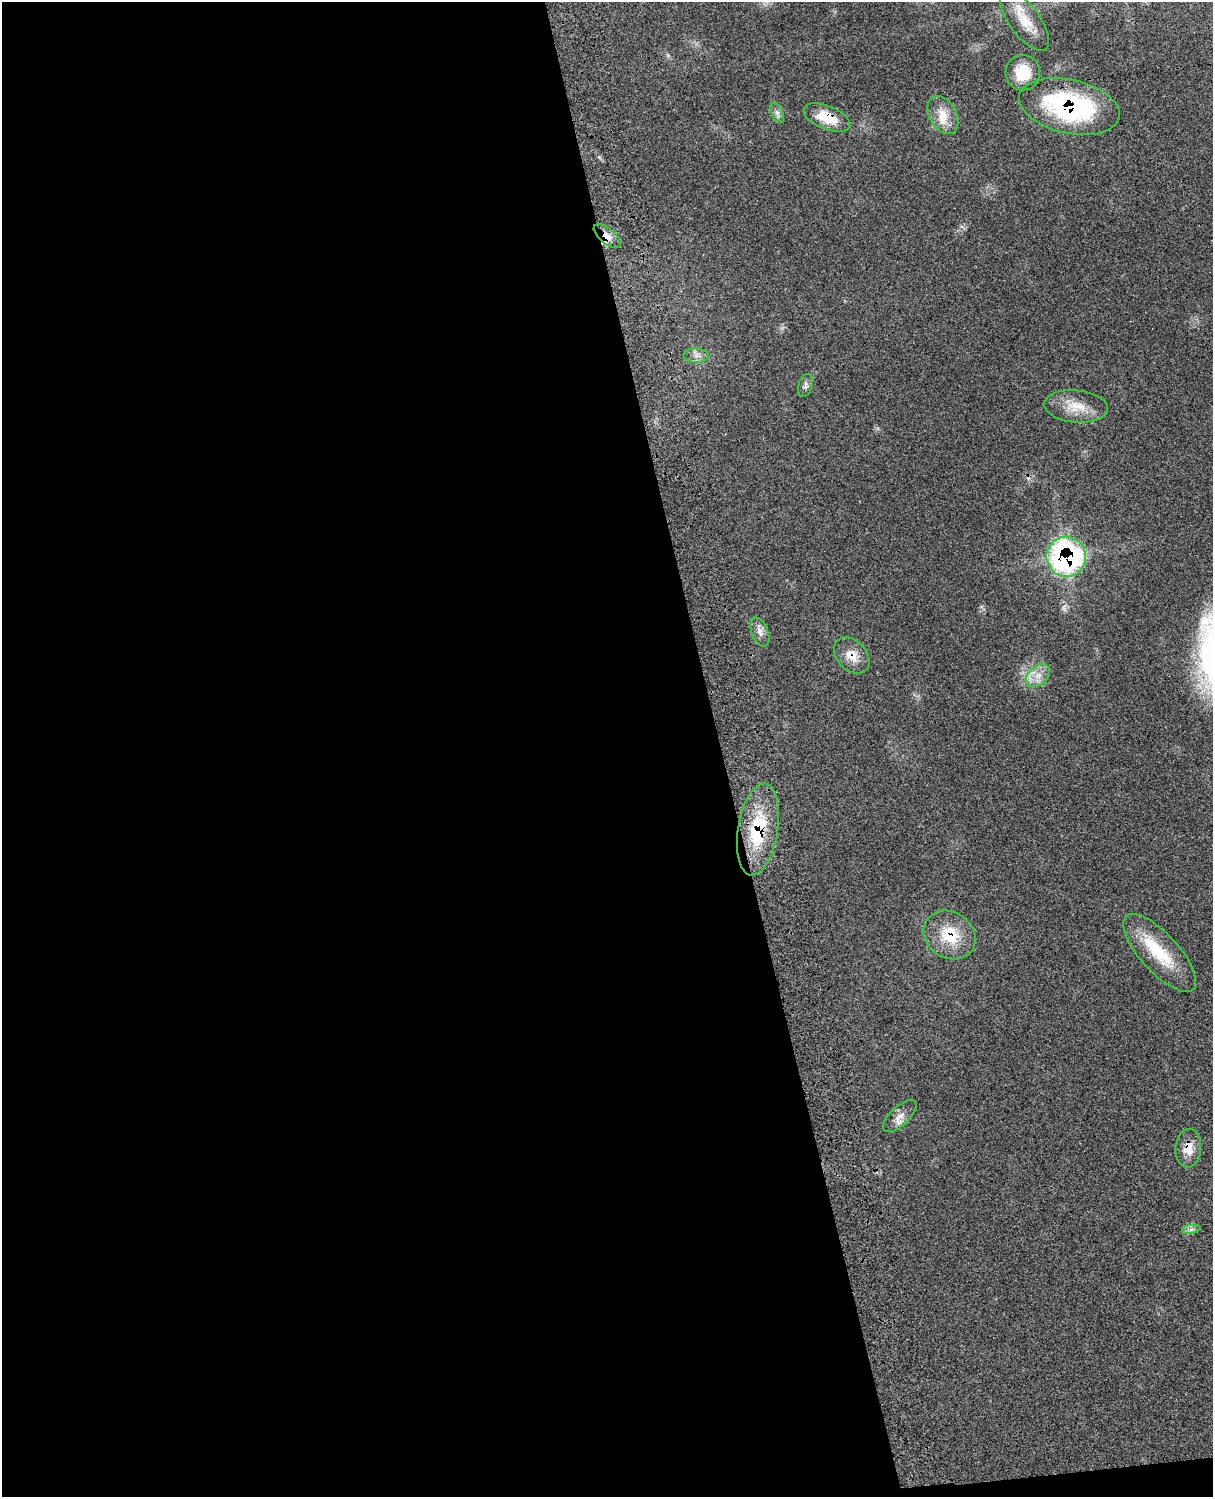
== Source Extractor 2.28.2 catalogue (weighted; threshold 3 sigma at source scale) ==
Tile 9 of 4 x 3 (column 1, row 3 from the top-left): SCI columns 123-1333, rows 281-1775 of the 5091 x 4932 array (HDU 1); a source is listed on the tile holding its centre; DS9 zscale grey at full resolution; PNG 1215 x 1499 px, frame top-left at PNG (2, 2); each listed source drawn as its Kron ellipse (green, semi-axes under 4 px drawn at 4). Shown black and unused: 60% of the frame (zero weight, under 3 of 4 exposures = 6% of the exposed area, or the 3 px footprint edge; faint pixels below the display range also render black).
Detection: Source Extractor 2.28.2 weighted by HDU 2 'WHT'; one run over the whole footprint, this tile lists its part. Background 0.0766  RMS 0.0058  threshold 0.0259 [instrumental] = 3 sigma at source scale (4.5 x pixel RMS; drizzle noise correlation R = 1.50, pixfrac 1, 0.05/0.05 arcsec/px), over >= 5 px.
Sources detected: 21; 1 cosmic-ray / hot-pixel residue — neither listed nor drawn; the other 20 listed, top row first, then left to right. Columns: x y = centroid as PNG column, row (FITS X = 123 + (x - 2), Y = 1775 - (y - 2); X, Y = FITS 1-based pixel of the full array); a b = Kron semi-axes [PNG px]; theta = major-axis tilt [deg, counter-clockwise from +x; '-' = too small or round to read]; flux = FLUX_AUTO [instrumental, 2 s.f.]
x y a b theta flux
1024 21 36 15 -54 15
1023 73 18 17 - 15
1069 106 51 27 -13 85
777 113 11 5 -66 2.1
943 115 20 13 -60 9.6
827 118 25 11 -22 14
607 236 16 7 -40 7.2
696 356 12 7 -1 3.1
805 385 12 7 71 1.9
1076 406 32 16 -5 13
1066 557 20 19 - 130
760 632 15 8 -67 3.3
852 655 20 14 -48 8.6
1038 676 13 9 39 6.1
758 829 46 20 81 38
950 935 27 23 -34 22
1160 953 50 19 -48 29
900 1116 21 9 43 5.2
1188 1148 19 13 84 8.2
1191 1229 9 4 9 1.7
Overlapping masked pixels (flux is a lower limit): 8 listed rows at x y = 1069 106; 827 118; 607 236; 1066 557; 852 655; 758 829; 950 935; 1188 1148